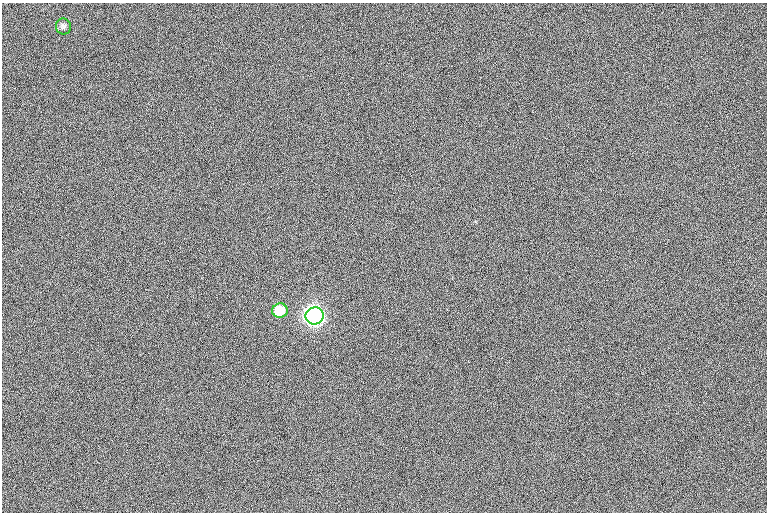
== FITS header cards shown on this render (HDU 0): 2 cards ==
NAXIS1  =                 765  / length of data axis 1
NAXIS2  =                 510  / length of data axis 2

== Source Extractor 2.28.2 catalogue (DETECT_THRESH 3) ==
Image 765 x 510 px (HDU 0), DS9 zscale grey, 1 PNG px = 1 image px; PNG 769 x 514 px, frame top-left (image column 1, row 510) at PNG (2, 3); each listed source drawn as its Kron ellipse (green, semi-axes under 4 px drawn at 4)
Background 2.21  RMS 12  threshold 36.7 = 3 sigma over >= 5 px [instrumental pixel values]
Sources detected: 3; all 3 listed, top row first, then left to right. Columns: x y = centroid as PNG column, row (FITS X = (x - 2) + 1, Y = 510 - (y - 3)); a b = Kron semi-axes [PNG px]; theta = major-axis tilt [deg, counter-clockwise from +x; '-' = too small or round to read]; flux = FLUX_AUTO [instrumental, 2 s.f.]
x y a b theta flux
63 26 8 7 - 2200
280 311 7 7 - 24000
315 316 9 8 - 510000